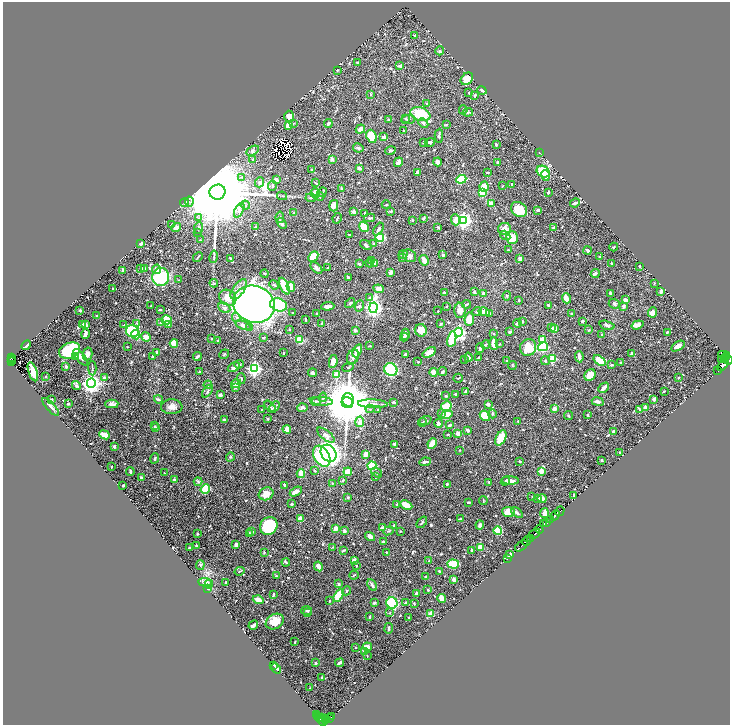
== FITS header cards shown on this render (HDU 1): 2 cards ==
NAXIS1  =                 1455
NAXIS2  =                 1446

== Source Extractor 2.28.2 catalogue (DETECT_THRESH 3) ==
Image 1455 x 1446 px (HDU 1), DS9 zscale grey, zoomed out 1/2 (1 PNG px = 2 x 2 image px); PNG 732 x 727 px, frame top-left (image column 2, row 1446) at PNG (3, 2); each listed source drawn as its Kron ellipse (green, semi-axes under 4 px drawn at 4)
Background 0.49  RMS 0.0083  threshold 0.025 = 3 sigma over >= 5 px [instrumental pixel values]
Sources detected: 832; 49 cannot appear on this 1/2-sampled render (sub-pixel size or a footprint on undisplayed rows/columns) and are neither listed nor drawn; of the other 783, the 500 brightest by FLUX_AUTO listed and drawn (283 fainter detections omitted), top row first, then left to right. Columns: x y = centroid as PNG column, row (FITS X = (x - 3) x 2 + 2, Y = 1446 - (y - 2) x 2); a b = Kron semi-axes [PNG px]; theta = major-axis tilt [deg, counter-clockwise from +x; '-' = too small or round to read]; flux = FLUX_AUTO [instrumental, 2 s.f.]
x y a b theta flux
415 35 3 2 - 2.7
440 51 4 4 - 2.8
357 63 3 2 - 1.5
400 66 3 3 - 3.8
337 70 2 2 - 2.2
467 79 7 5 46 22
482 90 5 3 - 4.2
469 93 3 3 - 1.7
371 94 4 3 - 1.8
475 95 4 3 - 3.2
427 103 4 3 - 1.8
463 110 5 2 - 1.6
468 112 5 3 - 3
420 114 10 6 -20 60
289 116 6 5 - 12
405 119 4 3 - 1.6
389 120 3 3 - 1.8
408 120 7 4 5 3.2
294 123 3 2 - 1.4
423 123 6 4 -45 4.5
328 124 4 3 - 4.3
446 124 3 3 - 1.4
288 126 3 3 - 14
360 129 5 3 - 9.2
404 131 2 2 - 2
372 136 7 5 -68 47
439 136 7 3 87 3.4
384 137 4 3 - 6.6
423 142 3 2 - 1.9
430 142 5 4 - 3.2
496 144 3 2 - 2.1
358 148 5 3 - 3.4
390 150 5 3 - 2.5
253 151 7 4 29 3.8
539 153 3 2 - 1.4
253 159 3 3 - 4.9
332 159 3 3 - 4.3
398 162 5 3 - 11
437 162 4 3 - 7.8
498 163 3 3 - 2.5
359 168 3 3 - 4.9
312 169 3 2 - 1.5
417 172 4 3 - 4.4
543 172 7 5 -34 60
488 173 3 2 - 2.2
545 176 5 2 - 12
242 177 3 3 - 1.9
461 179 5 4 - 48
276 180 3 2 - 7.3
259 182 5 4 - 3.9
316 183 4 2 - 2
512 184 2 2 - 4.1
272 186 5 3 - 2
503 186 2 2 - 1.3
484 187 5 4 - 14
342 188 4 2 - 1.2
217 192 8 7 - 56000
322 192 5 3 - 1.8
548 192 2 2 - 3.2
315 193 5 4 - 18
482 193 3 3 - 42
282 196 5 2 - 1.7
320 197 4 3 - 1.7
311 198 5 4 - 2.6
189 201 5 3 - 2.8
184 202 4 2 - 1.5
491 203 4 3 - 13
575 203 5 2 - 5.4
245 205 4 3 - 2.4
386 205 4 2 - 1.5
334 206 6 4 76 14
519 209 8 7 - 31
239 210 8 4 66 6.3
538 210 3 2 - 4.4
391 211 4 2 - 1.7
354 212 3 3 - 6.4
294 213 4 3 - 2
365 213 3 2 - 3.8
280 217 6 3 81 2.1
199 218 3 3 - 2.1
337 218 5 2 - 1.5
370 218 5 3 - 3.9
423 218 4 3 - 2.6
412 220 2 2 - 2.2
455 220 5 4 - 19
463 220 4 3 - 630
282 223 6 4 -57 3.8
172 224 2 2 - 1.4
255 227 3 2 - 3.2
364 227 5 4 - 29
438 227 3 2 - 2.6
176 228 5 3 - 11
199 228 6 4 85 4.7
554 228 4 3 - 4.1
379 229 7 3 57 3.6
504 229 6 6 - 16
198 232 3 3 - 1.3
349 235 2 2 - 2.5
505 235 5 4 - 2.9
380 237 4 4 - 110
512 237 6 6 - 37
200 240 3 2 - 1.3
141 243 2 2 - 16
374 243 4 3 - 1.6
366 245 6 3 -36 3.3
614 247 4 2 - 1.3
509 250 3 2 - 1.5
587 251 4 3 - 3.3
403 254 5 3 - 4.2
443 255 4 4 - 2.4
409 256 7 6 - 8.7
600 256 3 2 - 1.8
198 257 6 2 47 2.4
214 257 6 3 79 2.4
313 257 6 4 47 30
403 257 4 3 - 1.7
230 258 2 2 - 1.3
520 259 3 3 - 6.7
424 260 6 3 -58 19
372 261 3 2 - 2
370 263 4 2 - 2.5
375 263 3 3 - 16
611 263 3 2 - 1.9
359 264 3 2 - 2.4
639 266 3 2 - 2.2
328 267 2 2 - 2.3
141 268 3 3 - 1.8
316 268 7 4 -45 5
144 269 4 3 - 6.1
156 269 4 4 - 8.8
123 270 2 2 - 14
390 272 3 3 - 8.5
595 273 4 2 - 6.2
264 274 4 3 - 1.7
161 277 9 8 - 110
348 277 4 2 - 2.9
179 280 3 3 - 1.3
214 283 4 4 - 1.7
654 283 2 2 - 1.8
274 285 5 3 - 2.5
284 286 9 4 -64 41
291 287 5 3 - 38
113 288 2 2 - 2.9
239 289 11 6 54 11
379 289 5 4 - 12
474 292 3 2 - 2.6
661 292 3 3 - 5.6
444 293 2 2 - 4.6
610 293 3 2 - 3.4
483 294 3 2 - 8.6
507 296 4 3 - 2.3
228 298 9 7 -36 27
369 298 4 3 - 1.8
566 298 5 3 - 19
519 300 3 2 - 1.6
625 300 3 3 - 9.9
350 303 6 3 46 2.1
254 304 21 18 -21 1500
466 304 4 2 - 2.9
614 304 6 5 - 3.4
279 305 9 6 -18 150
548 305 4 2 - 2.2
151 306 2 2 - 2.2
328 306 6 3 4 8.4
359 306 5 4 - 4
447 306 3 2 - 1.3
624 306 4 3 - 5
224 308 6 5 - 5.5
374 308 5 4 - 790
160 309 3 2 - 1.9
80 310 2 2 - 8.7
460 310 7 5 -89 11
438 311 2 2 - 1.6
477 311 5 3 - 2.9
484 312 5 3 - 20
652 312 5 4 - 10
292 313 3 2 - 1.6
489 313 4 2 - 2.3
571 313 2 2 - 2.3
317 314 3 2 - 2.1
97 316 2 2 - 1.4
236 317 5 3 - 2.9
305 319 4 1 - 1.6
469 319 6 4 81 38
167 320 5 4 - 36
522 321 3 2 - 2.4
582 321 2 2 - 5.8
137 323 4 3 - 1.9
160 323 3 3 - 1.5
322 323 4 3 - 1.4
517 323 4 3 - 5.2
85 324 4 3 - 9.5
168 324 4 3 - 7.1
441 324 3 2 - 1.8
83 325 3 2 - 3.8
124 325 2 2 - 1.5
243 325 8 4 -20 6.3
607 325 8 4 -15 4.3
637 325 6 3 18 9.9
551 327 3 3 - 2.9
250 328 4 3 - 4.5
289 329 2 2 - 1.3
554 329 3 3 - 21
355 330 3 2 - 5.9
421 330 6 6 - 20
589 330 2 2 - 1.4
132 331 6 6 - 110
458 332 4 4 - 360
510 332 3 2 - 7.6
667 332 3 2 - 2.8
85 334 5 3 - 9.7
405 334 5 3 - 2.8
494 334 2 2 - 1.4
136 335 5 3 - 21
602 335 3 2 - 4
146 337 5 3 - 16
263 337 4 3 - 2.9
404 337 4 3 - 1.6
212 339 3 2 - 1.5
452 339 8 4 79 66
299 340 4 4 - 26
542 340 4 3 - 24
218 341 3 2 - 2.4
174 343 4 4 - 30
494 343 6 4 -87 26
500 344 3 3 - 1.7
26 345 6 2 44 7
485 345 4 3 - 2.5
369 346 3 2 - 1.8
678 346 7 4 31 12
127 347 2 2 - 1.4
528 347 8 8 - 47
543 347 5 4 - 81
480 348 5 3 - 3.4
70 351 11 7 22 110
357 351 7 4 64 22
157 352 3 3 - 4.9
429 352 7 4 34 20
283 353 2 2 - 2
87 354 6 4 78 8.3
224 354 5 3 - 1.7
405 354 3 2 - 2.6
632 354 3 3 - 6.8
724 355 6 3 -11 290
76 356 3 3 - 2.5
153 356 2 2 - 2.1
197 356 4 2 - 5
81 357 10 4 -50 6.9
353 357 8 5 68 8
468 357 4 2 - 3.9
479 357 3 3 - 1.4
579 357 6 2 -82 8.5
726 357 2 1 - 150
12 358 3 1 - 8.1
552 359 3 3 - 80
722 359 3 1 - 190
724 359 4 2 - 580
12 360 2 2 - 11
465 360 3 2 - 2.4
600 360 7 4 -36 41
728 360 5 3 - 1000
333 361 6 4 82 14
507 361 2 2 - 1.3
545 361 4 3 - 2.9
11 362 2 1 - 5.2
418 362 3 3 - 1.3
620 363 3 1 - 1.3
239 364 5 3 - 4.1
512 365 4 2 - 1.3
612 365 3 2 - 2.3
723 365 7 4 50 1700
66 366 2 2 - 3.9
234 367 6 4 29 5.7
348 367 6 3 22 2
92 368 7 2 -87 1.5
254 369 4 4 - 410
391 370 7 6 - 130
718 371 2 1 - 76
33 372 10 3 -72 42
199 372 3 2 - 2
433 372 4 2 - 21
443 372 4 3 - 2.9
312 373 4 2 - 7.6
337 374 3 2 - 37
590 375 6 5 - 21
46 377 2 2 - 3.3
104 377 4 3 - 3.4
241 378 5 3 - 2.4
458 378 5 2 - 1.7
678 378 3 2 - 1.4
91 383 4 4 - 1200
236 384 5 3 - 14
208 385 4 4 - 2.1
76 386 5 3 - 4.2
235 387 4 3 - 2
604 388 6 3 45 10
208 391 7 3 53 3.8
664 391 2 2 - 1.8
465 392 3 2 - 3.9
455 394 3 2 - 3.4
220 395 3 3 - 6
446 396 3 3 - 2.2
323 397 5 3 - 2.5
52 399 2 2 - 2.8
158 399 4 3 - 2.2
654 399 3 2 - 7.6
348 400 6 6 - 3300
321 401 11 3 -5 5.3
316 402 5 3 - 2.5
347 402 6 5 - 9600
394 402 4 2 - 4
598 402 6 3 -10 6.1
68 404 2 2 - 2.3
112 404 6 3 2 7.9
373 404 15 4 -2 7.7
488 404 2 2 - 7
275 406 6 3 45 3.9
446 406 5 4 - 31
51 407 11 4 -48 5.9
172 407 10 7 2 11
270 407 7 2 -48 2.2
302 408 5 3 - 3.9
645 408 3 3 - 7.7
261 409 2 2 - 1.3
370 409 4 3 - 1.7
378 409 3 3 - 1.7
554 409 4 3 - 13
639 409 4 2 - 1.9
442 413 3 3 - 1.7
492 414 4 3 - 3.6
446 415 6 3 18 35
588 415 3 3 - 1.5
485 416 6 4 -40 38
569 416 4 3 - 1.9
268 418 2 2 - 3.1
224 420 3 2 - 4.2
425 420 6 3 21 2.1
518 421 2 2 - 2.3
360 422 5 4 - 8.6
422 422 4 3 - 1.5
438 423 4 3 - 6.4
450 425 4 2 - 3.2
155 426 3 2 - 1.8
156 427 3 2 - 2.1
287 429 4 3 - 12
468 430 3 2 - 4.5
613 431 2 2 - 8
458 433 2 2 - 16
104 435 5 3 - 31
326 435 10 4 -39 6.8
447 435 3 2 - 1.9
501 438 8 5 62 36
394 444 3 2 - 5
432 444 5 3 - 28
114 447 3 3 - 5.3
460 450 2 2 - 1.6
620 452 3 2 - 1.3
329 453 9 7 -54 490
366 454 3 3 - 16
322 456 11 7 -58 270
230 457 4 3 - 1.6
155 458 5 2 - 2.8
602 460 4 3 - 1.9
520 461 3 2 - 1.8
425 462 6 2 7 4.7
111 466 2 2 - 1.8
372 466 4 3 - 88
315 471 3 2 - 2.5
541 471 2 2 - 36
130 472 4 2 - 3.5
348 472 4 4 - 22
164 473 2 2 - 1.3
377 473 6 4 -36 2.7
301 474 4 3 - 18
376 477 3 2 - 1.3
141 478 3 2 - 4
174 480 4 3 - 3.1
510 480 8 3 -3 10
343 481 3 3 - 2.3
505 481 5 3 - 3.1
198 482 4 3 - 3.2
489 482 4 2 - 1.3
332 483 3 2 - 1.4
447 484 3 3 - 1.8
123 485 2 2 - 2.9
285 485 3 2 - 3.8
205 489 5 4 - 62
296 492 6 3 28 13
266 494 7 6 - 14
574 495 4 2 - 2.5
348 497 3 3 - 1.5
532 497 2 2 - 1.6
538 499 2 2 - 3.7
542 499 4 4 - 8
483 501 4 2 - 1.5
468 502 3 2 - 2.3
292 504 2 2 - 2.4
397 504 3 3 - 2
406 505 6 3 -26 27
560 511 5 2 - 940
508 512 6 5 - 20
517 513 7 3 -37 3.8
544 513 5 2 - 13
555 515 5 2 - 1200
301 519 4 3 - 22
460 519 3 2 - 2
551 519 4 2 - 11
422 522 6 3 50 2.7
544 523 2 1 - 23
547 523 2 1 - 130
480 525 4 3 - 6.7
269 526 9 8 - 110
394 526 3 2 - 4.3
335 528 3 3 - 12
383 528 4 2 - 11
539 529 4 3 - 350
252 531 4 3 - 2.2
344 531 4 3 - 3.8
389 531 5 3 - 1.6
400 531 3 2 - 1.5
498 531 4 4 - 52
535 533 6 2 38 1100
197 534 2 2 - 1.5
249 534 3 3 - 8.8
370 536 5 3 - 9.1
530 538 2 1 - 170
383 541 2 2 - 3.3
526 541 5 2 - 610
236 544 4 3 - 4.7
196 545 2 2 - 2.4
521 546 7 2 38 97
190 547 2 2 - 2.3
333 547 4 3 - 1.7
480 547 4 3 - 34
343 550 4 2 - 2.5
472 550 3 2 - 3.8
264 552 3 2 - 2
387 552 3 2 - 2.2
510 555 3 3 - 13
508 558 2 1 - 10
354 560 4 3 - 6.2
429 561 4 2 - 2.5
286 562 4 2 - 2.8
453 564 6 4 -4 41
200 565 5 4 - 2.8
318 566 5 3 - 9.4
356 566 2 2 - 2.3
240 571 5 2 - 1.6
439 572 3 2 - 3
354 575 5 2 - 2.2
276 576 2 2 - 1.8
426 577 2 2 - 9.5
454 580 4 2 - 9.6
205 582 7 3 -7 3.6
226 583 3 2 - 4.6
209 584 4 3 - 2.1
338 584 4 4 - 2.1
372 585 6 3 -60 4
207 589 3 3 - 1.9
428 590 3 3 - 1.8
346 591 5 2 - 1.5
416 593 3 2 - 4.3
273 594 3 2 - 4.2
339 595 7 4 61 50
442 599 4 3 - 18
258 600 5 3 - 18
330 601 2 2 - 1.3
374 603 3 3 - 2.6
392 603 6 5 - 96
405 603 2 2 - 8
414 603 2 2 - 1.7
306 611 5 4 - 3.1
308 613 4 3 - 1.6
390 613 4 3 - 1.4
431 614 3 3 - 23
370 617 3 2 - 3.2
409 618 2 2 - 1.5
275 621 9 7 31 31
253 625 5 2 - 9.7
389 628 5 2 - 3.2
295 642 3 2 - 1.6
367 647 5 3 - 19
355 648 2 2 - 1.3
364 651 3 3 - 3.1
367 656 2 2 - 1.3
315 663 3 2 - 3.2
340 663 4 2 - 4.4
274 666 3 2 - 2
276 669 5 2 - 15
322 678 3 3 - 4.1
310 688 2 2 - 1.8
316 715 2 1 - 16
318 716 2 2 - 13
332 716 3 2 - 130
319 718 3 1 - 26
321 718 2 1 - 15
326 718 2 1 - 20
329 718 2 2 - 88
326 720 3 2 - 87
323 721 4 3 - 200
At the frame edge (FLAGS 8, measured only in part): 1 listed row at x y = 728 360
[283 fainter detections neither listed nor drawn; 49 sub-pixel or undisplayed-footprint detections neither listed nor drawn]